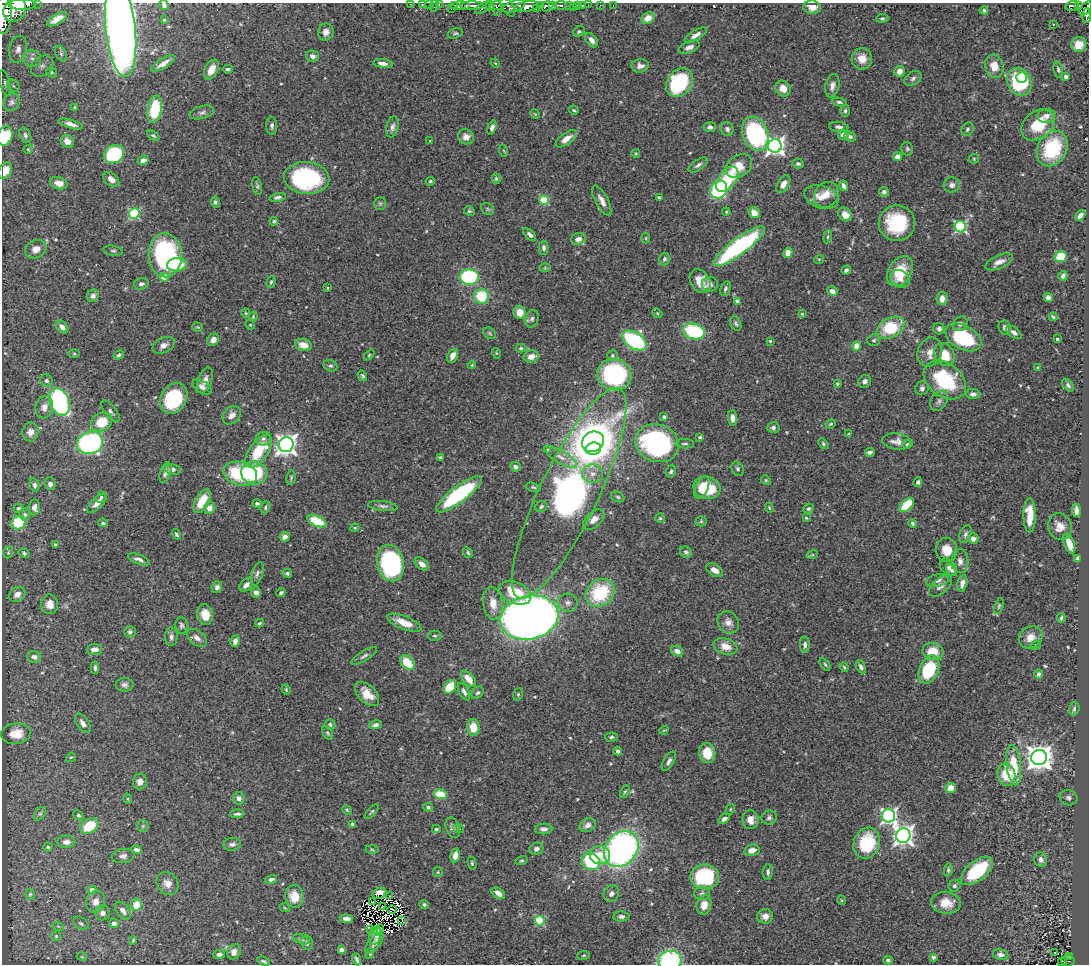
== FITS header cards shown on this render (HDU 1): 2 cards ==
NAXIS1  =                 1087
NAXIS2  =                  962

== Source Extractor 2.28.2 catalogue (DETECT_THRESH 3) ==
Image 1087 x 962 px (HDU 1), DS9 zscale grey, 1 PNG px = 1 image px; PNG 1091 x 966 px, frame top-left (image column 1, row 962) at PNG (2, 3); each listed source drawn as its Kron ellipse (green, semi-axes under 4 px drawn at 4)
Background 0.466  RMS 0.023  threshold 0.0696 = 3 sigma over >= 5 px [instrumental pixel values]
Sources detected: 542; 9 with non-positive FLUX_AUTO (blend fragments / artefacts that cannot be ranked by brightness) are neither listed nor drawn; of the other 533, the 500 brightest by FLUX_AUTO listed and drawn (33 fainter detections omitted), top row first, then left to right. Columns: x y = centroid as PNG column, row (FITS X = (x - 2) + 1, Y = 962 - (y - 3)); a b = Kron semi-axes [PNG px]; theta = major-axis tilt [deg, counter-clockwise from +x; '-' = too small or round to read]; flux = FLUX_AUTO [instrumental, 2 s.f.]
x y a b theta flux
37 3 2 2 - 33
22 4 13 5 -1 2500
410 4 2 2 - 8.1
422 4 2 2 - 11
429 4 2 2 - 18
164 5 5 4 - 4.6
435 5 6 2 71 28
439 5 3 2 - 18
540 5 4 3 - 480
552 5 4 3 - 310
560 5 6 4 6 240
578 5 3 3 - 41
588 5 2 2 - 6.3
600 5 2 2 - 6.6
613 5 3 2 - 5.4
455 6 4 3 - 230
460 6 10 4 0 950
472 6 12 3 0 1200
490 6 5 3 - 240
496 6 7 4 0 450
514 6 12 5 18 670
527 6 12 5 9 2600
547 6 6 5 - 970
569 6 3 3 - 120
582 6 4 3 - 34
1072 6 7 5 16 160
1079 6 4 3 - 170
508 7 10 5 -58 730
573 7 2 2 - 7.2
812 7 9 6 -7 13
451 8 3 2 - 68
483 8 9 4 32 490
536 8 3 2 - 150
15 9 13 10 56 2800
1086 9 8 5 52 570
984 10 4 4 - 2.5
4 12 22 8 87 3500
497 12 2 2 - 22
1087 16 7 3 87 230
648 18 7 5 30 15
882 18 6 4 6 2.2
57 19 11 4 31 9.9
164 20 3 3 - 1.6
1054 25 3 2 - 1.4
121 29 48 15 -84 1900
579 31 6 5 - 2.4
326 32 8 7 - 9.3
455 33 8 5 19 3
696 35 12 5 31 8.7
591 40 8 5 -55 8.1
1079 45 8 7 - 16
689 47 11 5 22 7.7
18 49 13 9 78 14
61 54 8 5 -64 3.9
312 56 6 5 - 5.7
32 59 9 8 - 9.6
862 59 11 10 - 19
383 63 10 4 -6 9.4
495 63 5 3 - 1.5
163 64 14 5 30 11
42 66 12 9 38 10
640 66 8 6 7 8.4
994 66 12 9 -79 23
228 69 5 4 - 3
1058 69 8 4 -80 3
211 70 10 6 63 20
899 71 5 5 - 12
52 72 6 4 -48 2.3
1066 77 4 4 - 9.2
913 78 9 6 34 4.9
1022 78 5 5 - 28
1019 82 14 12 -60 110
5 83 13 5 -78 4.7
679 83 16 12 51 150
13 86 7 5 -45 3.4
832 86 12 7 77 8.4
783 89 8 7 - 16
11 102 9 8 - 5.3
839 102 7 4 -7 3.5
75 108 4 4 - 2.7
155 109 14 7 79 81
574 110 5 3 - 2.1
845 111 6 4 88 3.3
202 112 12 6 16 6
535 114 5 4 - 1.6
1046 116 9 7 14 7.4
71 124 12 4 -16 8.1
1038 125 18 13 39 55
272 126 9 5 -86 4.9
392 127 11 6 78 5.9
710 127 6 5 - 5
839 127 9 5 -7 4.9
492 128 7 4 73 4.9
727 129 7 6 - 4.1
967 129 7 5 60 3.7
755 134 18 12 -70 250
25 135 8 5 -63 4.2
843 135 5 5 - 8.7
5 136 10 7 74 47
153 136 7 4 -35 2.5
466 137 8 7 - 12
850 137 6 4 -23 4.4
566 139 12 6 36 15
67 141 7 6 - 9.7
430 141 3 3 - 1.7
775 146 7 6 - 740
1052 148 18 14 61 110
28 149 5 4 - 1.8
907 149 7 6 - 3
504 151 6 3 -70 1.7
636 153 4 4 - 2
114 154 10 9 - 130
897 157 4 4 - 12
974 159 5 5 - 1.9
143 160 5 4 - 7.7
798 164 6 4 -6 3.9
698 165 11 5 35 5
739 166 14 10 34 30
5 171 9 6 61 15
307 178 23 16 -5 190
111 179 9 6 -38 11
496 179 5 4 - 2.6
727 179 14 8 53 71
430 181 5 4 - 2.1
59 183 9 6 -16 13
783 184 10 5 59 11
952 185 8 7 - 5.8
257 186 9 4 -79 3.3
844 186 5 3 - 6.3
719 190 9 7 52 180
884 192 5 4 - 4.6
826 195 13 11 52 17
278 197 8 4 12 4.5
821 197 17 11 -18 20
659 198 4 3 - 3.3
544 200 5 4 - 81
602 201 17 6 -62 10
215 202 5 4 - 3.2
380 203 6 5 - 2.8
488 209 7 5 -35 3
469 211 5 5 - 2.8
726 212 4 3 - 1.4
134 213 5 5 - 150
754 213 6 5 - 16
845 214 7 6 - 13
1080 215 6 4 44 8.5
274 221 4 3 - 2.6
897 223 18 18 - 100
960 227 6 5 - 210
530 235 8 4 -44 5.6
828 237 6 3 81 2.4
646 238 5 3 - 1.6
578 239 7 6 - 8.6
739 246 31 8 36 250
544 248 7 5 89 4.7
36 249 11 8 26 12
113 251 9 5 -11 3.3
788 253 5 4 - 12
165 255 22 16 -88 230
1061 257 6 5 - 46
664 259 6 5 - 4.1
819 259 5 3 - 1.4
999 262 15 6 24 11
177 265 10 6 6 54
545 268 6 4 1 1.8
846 270 5 4 - 3.8
900 271 16 11 57 46
1063 276 5 3 - 5.4
164 277 4 4 - 45
469 277 9 7 -3 170
900 279 10 8 -33 10
700 281 13 9 -59 22
271 282 6 3 73 2.5
141 284 7 5 17 5.1
710 284 8 7 - 5.1
327 288 3 2 - 1.5
725 289 8 4 69 4.1
832 291 5 4 - 9.3
93 296 6 5 - 7
481 296 7 7 - 62
1048 298 5 4 - 8
942 299 6 5 - 13
737 301 4 3 - 6
520 312 7 6 - 20
246 313 5 4 - 1.8
657 313 5 4 - 1.8
802 314 4 3 - 1.6
253 316 5 3 - 1.8
1053 317 4 3 - 3.2
532 319 9 7 70 5
736 323 8 5 -65 3.1
960 324 8 6 43 4.3
250 325 5 4 - 1.5
62 327 7 5 -46 8.2
198 327 5 4 - 1.8
891 328 15 9 29 74
1005 328 7 6 - 5.1
939 329 6 5 - 4.3
694 331 11 8 -15 130
1014 332 9 5 -36 5.6
490 333 7 5 -37 2.9
963 337 19 11 -28 120
1057 339 3 3 - 2.3
213 340 6 5 - 10
874 340 6 5 - 3
634 341 13 8 -32 200
770 341 3 3 - 1.9
164 345 12 7 27 8.7
303 345 8 6 -15 17
856 346 5 4 - 14
521 348 5 3 - 2.5
930 352 15 12 67 16
74 353 6 4 -1 1.8
496 353 5 3 - 1.6
119 355 5 4 - 3.2
369 355 6 4 46 2.1
612 355 5 5 - 2.5
944 355 12 9 -57 34
453 356 7 5 65 12
531 356 7 6 - 17
472 365 4 3 - 1.6
331 366 7 5 -26 3.1
1038 367 3 3 - 1.8
614 375 17 15 -17 250
362 376 5 3 - 2.5
205 380 14 7 69 12
945 380 23 16 -38 120
46 381 6 6 - 4.1
865 381 7 6 - 5.6
837 384 4 3 - 1.8
1068 385 7 4 -51 4.1
202 387 10 6 -32 6.8
922 388 7 6 - 4.9
973 394 7 5 -3 5.1
174 398 16 12 58 100
939 401 11 7 55 7.1
59 402 14 9 -70 270
44 407 11 8 75 13
111 411 13 5 -52 5.4
232 415 10 7 46 9.8
664 417 4 3 - 5.3
733 418 7 4 -86 8.2
102 422 11 9 29 46
831 424 5 3 - 1.9
773 427 6 5 - 4.7
30 432 9 8 - 9.6
849 434 4 3 - 2.1
700 437 4 3 - 2
263 439 8 6 24 4.6
897 441 14 8 -6 11
593 442 11 10 - 870
90 443 13 11 16 310
657 443 22 18 -20 330
685 444 9 4 -3 3.4
823 444 6 4 -47 2.4
907 444 5 4 - 3.2
286 445 7 7 - 1000
593 449 8 6 12 160
548 450 4 3 - 1.4
259 451 19 9 54 60
870 452 5 4 - 6.5
561 457 18 6 -30 13
440 458 4 3 - 4.9
515 467 5 5 - 5.9
173 469 8 5 -15 5.5
738 469 7 5 -59 3.4
671 471 6 5 - 3.1
165 473 10 5 72 6.5
254 473 13 11 -8 120
240 474 17 11 -16 110
593 474 10 9 - 13
291 478 7 4 82 2.4
766 480 5 4 - 1.9
918 482 5 4 - 3.2
50 484 6 5 - 7.2
34 485 7 5 -74 4.6
533 487 8 4 -14 2.5
702 487 12 6 64 21
707 488 13 11 -16 58
569 493 116 29 64 1100
459 494 28 8 37 180
101 497 6 4 62 2.8
618 497 7 5 -19 3.1
202 501 13 6 60 35
97 503 13 5 45 11
257 503 5 4 - 3.4
907 505 8 5 43 56
383 506 15 5 -7 5.4
541 506 6 5 - 3.4
34 507 8 5 85 7.5
266 507 6 5 - 3
18 508 5 4 - 3.5
210 508 6 5 - 12
769 508 5 4 - 1.8
808 509 5 4 - 2.2
1076 510 7 4 -81 7.6
25 514 6 5 - 4.3
1030 515 17 6 -90 29
660 518 5 5 - 2.2
806 518 4 3 - 1.6
594 520 12 7 43 14
317 521 10 5 -24 50
701 521 5 5 - 2.1
19 523 7 6 - 95
103 523 5 3 - 3
912 523 4 3 - 3.6
1060 526 13 12 - 16
355 528 4 4 - 1.8
176 534 5 3 - 2.7
965 534 9 5 69 4.8
285 537 5 5 - 8.1
973 539 5 5 - 7.9
1069 544 10 5 -69 21
55 545 4 4 - 3.1
947 550 12 10 -80 25
8 552 6 4 71 2.5
686 552 6 5 - 4.3
24 553 6 4 -31 2.8
468 553 6 4 -58 2.6
812 555 6 3 18 1.9
1077 558 4 3 - 2.7
139 559 11 4 -21 6.2
960 561 12 8 -88 8.8
391 563 18 13 -78 290
422 564 8 5 -40 10
948 567 10 7 -45 7.5
715 570 9 6 -32 11
952 570 6 5 - 3.2
287 573 5 4 - 3.1
257 574 12 5 73 5.1
938 580 12 6 14 7.5
962 583 8 5 77 9
246 585 8 5 43 8.1
941 586 14 7 42 9.2
217 587 6 5 - 5.5
256 592 5 5 - 6.3
281 593 4 3 - 3.3
515 593 17 10 -24 51
600 593 16 12 41 100
17 594 8 7 - 9.7
493 603 16 10 -81 21
568 603 10 9 - 7.5
50 604 10 8 -85 15
999 606 8 4 72 2.6
205 614 10 8 -80 26
529 618 29 22 12 2300
1061 618 5 3 - 2.7
728 622 12 10 -52 10
260 623 4 3 - 2.2
404 623 18 6 -21 25
181 625 8 6 -82 3.8
130 632 6 5 - 3.4
435 636 7 5 -1 3
171 637 9 6 89 5.2
1031 637 12 10 33 17
197 638 11 7 -36 7.9
235 641 6 4 71 6.6
805 645 8 5 90 4.5
1035 645 5 4 - 2.4
725 646 12 7 -17 19
94 649 8 5 3 11
677 651 6 5 - 11
933 651 10 8 -11 30
364 656 14 5 32 5.4
34 657 7 6 - 7.2
407 662 8 5 -46 41
825 664 7 4 -54 2.5
844 667 4 4 - 1.9
861 667 7 4 -66 6
95 668 6 3 -86 3.6
929 669 15 9 67 89
1038 674 5 4 - 3.9
468 679 9 5 -47 19
125 685 9 7 0 5.3
450 687 7 5 52 43
286 690 5 3 - 1.9
464 692 9 5 -62 5.7
478 693 7 5 43 3.4
367 694 14 9 -45 25
518 694 6 5 - 2.3
1074 709 7 5 75 3.9
83 723 11 6 -56 8.7
330 724 5 5 - 2.7
376 725 7 4 14 5
473 727 8 6 -87 28
664 730 5 3 - 1.6
327 733 7 4 -59 2.5
16 734 15 10 6 26
611 737 6 4 5 3.1
618 751 4 4 - 4.6
707 753 10 8 -83 33
71 757 5 4 - 1.8
1039 757 8 7 - 1800
669 761 11 5 58 5.3
1014 765 20 7 -83 48
1006 775 11 9 -79 48
140 782 8 7 - 8.7
950 788 5 5 - 20
625 792 6 4 62 2.4
440 794 6 5 - 33
239 798 6 6 - 7.5
1068 798 9 7 -17 5.4
128 799 5 3 - 1.5
428 807 5 4 - 2.8
730 809 5 4 - 1.6
347 810 5 4 - 2
372 812 9 3 47 2.4
40 814 7 5 53 3.4
237 814 7 4 2 3.7
78 815 5 4 - 2.8
889 816 6 6 - 440
769 818 7 7 - 4.8
724 819 6 4 34 6.1
750 820 9 8 - 13
352 824 4 3 - 4.2
587 825 9 6 28 8.9
89 826 10 7 34 55
143 826 6 5 - 2.8
453 827 10 6 -70 6
436 829 4 3 - 2.6
459 829 5 3 - 1.7
544 829 9 5 1 7
903 836 7 7 - 910
66 842 9 6 5 9.1
867 843 16 13 69 85
232 844 9 6 7 5.8
48 847 4 4 - 2.5
372 849 6 4 -3 2.4
536 849 7 6 - 5.7
621 849 20 15 48 570
136 850 6 4 -13 4.8
752 850 8 5 13 10
455 855 7 5 79 15
600 855 10 9 - 23
123 856 11 7 7 6.8
522 860 6 4 15 2.5
1041 860 7 6 - 6.2
591 861 9 8 - 110
472 863 6 4 -76 2.4
948 870 6 4 81 2.8
977 871 19 9 39 99
438 872 5 4 - 2
768 872 8 5 88 4.8
705 877 14 12 -1 130
271 879 6 4 15 4.6
167 884 12 10 -49 14
954 886 6 5 - 3.4
92 890 4 4 - 13
379 893 7 5 26 5.3
498 893 7 5 -35 11
30 894 5 4 - 2.4
611 894 9 7 55 6.4
702 894 8 6 2 5.2
294 896 11 9 -82 24
390 896 3 2 - 4.8
841 900 5 3 - 1.5
96 902 11 9 70 12
373 902 4 2 - 1.8
946 903 15 11 -6 25
424 904 4 4 - 3.1
136 905 6 5 - 28
704 905 10 7 78 18
383 907 2 2 - 1.7
285 908 5 3 - 1.4
392 909 4 2 - 1.9
123 910 10 6 -51 9.9
102 913 7 7 - 7.5
621 916 8 5 0 4.6
765 916 8 7 - 9.4
346 919 6 4 -7 8.5
402 920 3 2 - 1.5
540 921 5 5 - 90
81 923 8 5 -36 3.8
114 923 5 4 - 5.9
58 926 6 3 -18 1.6
370 929 3 3 - 2.6
374 930 4 2 - 1.9
378 930 6 3 56 2.1
56 936 5 5 - 2.1
375 936 9 5 72 10
301 939 8 4 -24 3.3
133 940 4 3 - 2
307 943 7 5 -79 4.9
374 943 12 5 49 7.9
341 950 4 4 - 4.4
234 952 8 6 63 11
1055 953 2 2 - 2.2
219 954 6 4 6 5
370 954 5 4 - 1.9
1001 954 8 5 -9 6.4
584 955 6 4 7 2.1
1069 956 3 2 - 19
82 957 5 3 - 1.5
933 957 4 3 - 3.8
357 959 6 3 -67 2.8
888 960 4 4 - 4
264 961 6 3 -23 2.9
670 961 12 10 9 160
1068 961 6 5 - 56
1062 962 4 2 - 7.8
At the frame edge (FLAGS 8, measured only in part): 15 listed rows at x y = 37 3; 22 4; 410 4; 422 4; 429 4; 164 5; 435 5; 439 5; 1086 9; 4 12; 1087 16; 121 29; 5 136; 5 171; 670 961
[33 fainter detections neither listed nor drawn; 9 non-positive-flux detections neither listed nor drawn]